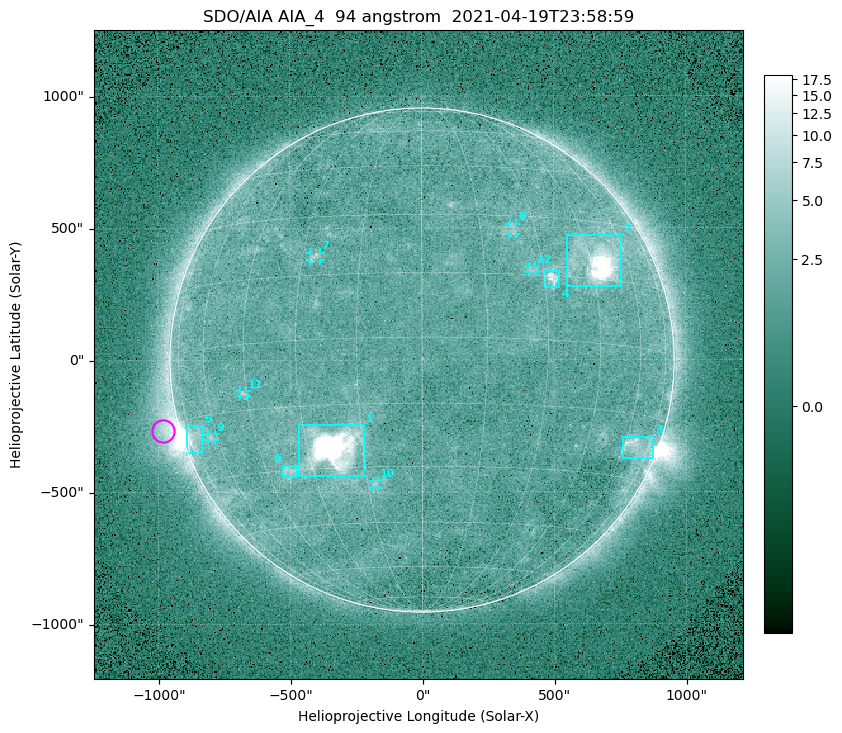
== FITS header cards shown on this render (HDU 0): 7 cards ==
TELESCOP= 'SDO/AIA '
INSTRUME= 'AIA_4   '
WAVELNTH=                   94
WAVEUNIT= 'angstrom'
DATE-OBS= '2021-04-19T23:58:59.12'
CTYPE1  = 'HPLN-TAN'
CTYPE2  = 'HPLT-TAN'

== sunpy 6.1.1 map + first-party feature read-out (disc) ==
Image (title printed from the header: SDO/AIA AIA_4  94 angstrom  2021-04-19T23:58:59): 512 x 512 px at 4.8 arcsec/px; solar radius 955 arcsec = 199 px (full disc in frame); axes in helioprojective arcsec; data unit not stated in the header (colour bar unlabelled)
Orientation: roll -0.138 deg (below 1 deg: not rotated)
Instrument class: DISC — disc imager (sunpy class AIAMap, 94 A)
Bright regions (active regions / flare kernels): reference = the median radial profile (limb darkening/brightening removed); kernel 5 px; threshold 5 sigma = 2.58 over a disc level ~1.78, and >= 1.15x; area >= 9 px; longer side >= 5 px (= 24 arcsec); searched inside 0.97 R_sun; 12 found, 12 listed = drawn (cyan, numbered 1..; 6 of them under ~33 arcsec drawn as corner ticks so the feature stays visible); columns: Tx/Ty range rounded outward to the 10 arcsec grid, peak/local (2 s.f.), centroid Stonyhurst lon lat
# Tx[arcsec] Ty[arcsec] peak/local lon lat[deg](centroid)
1 -470..-220 -440..-240 1188 -23 -25
2 550..760 280..470 51 +48 +19
3 760..880 -380..-290 4.5 +66 -22
4 460..520 270..340 6.3 +32 +14
5 -900..-830 -350..-250 6.1 -73 -19
6 -530..-470 -440..-400 3.2 -38 -30
7 -430..-380 380..410 3.3 -27 +20
8 330..360 470..520 2.7 +24 +26
9 -810..-780 -300..-280 2.9 -63 -20
10 -190..-170 -480..-450 3 -13 -34
11 -690..-660 -140..-110 3.1 -46 -11
12 400..430 330..360 2.9 +27 +16
Off-limb structures (1.02-1.3 R_sun): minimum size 50 px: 7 found; the strongest spans PA ~90..115 deg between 1.02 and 1.22 R_sun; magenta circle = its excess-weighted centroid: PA ~105 deg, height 1.06 R_sun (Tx ~-980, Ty ~-270 arcsec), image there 5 x the reference